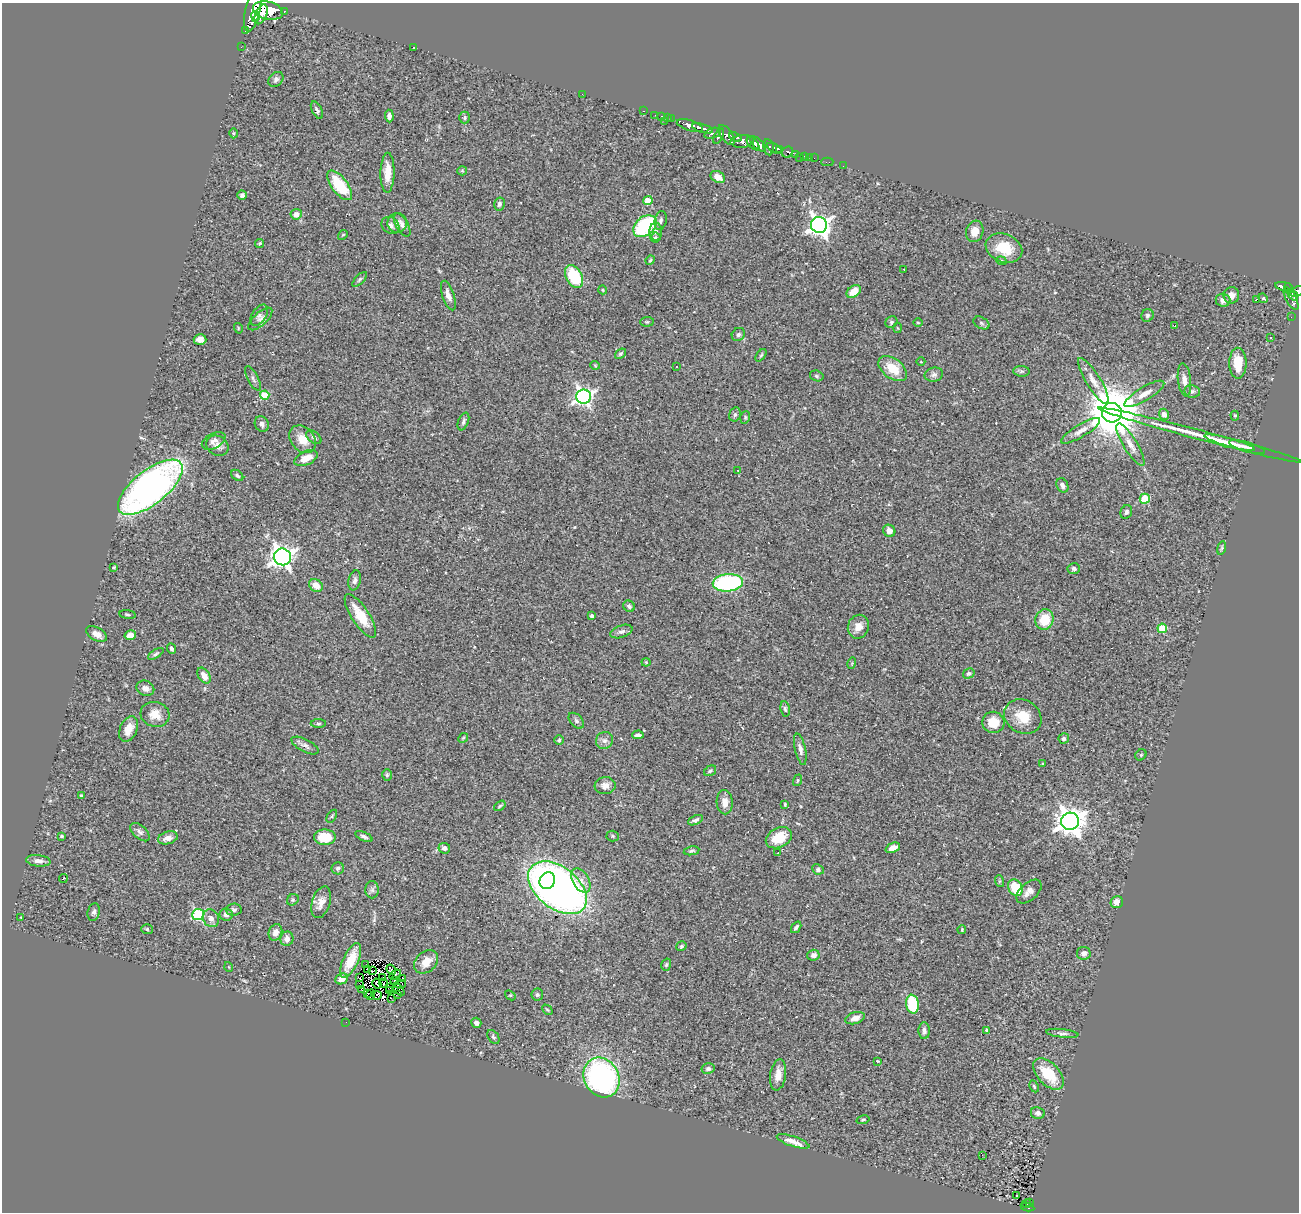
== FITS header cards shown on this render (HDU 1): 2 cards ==
NAXIS1  =                 1297
NAXIS2  =                 1210

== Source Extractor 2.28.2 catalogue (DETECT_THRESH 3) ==
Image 1297 x 1210 px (HDU 1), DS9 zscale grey, 1 PNG px = 1 image px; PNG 1301 x 1214 px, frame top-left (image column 1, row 1210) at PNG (2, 3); each listed source drawn as its Kron ellipse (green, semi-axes under 4 px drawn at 4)
Background 0.774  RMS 0.061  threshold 0.183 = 3 sigma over >= 5 px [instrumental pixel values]
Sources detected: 277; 3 with non-positive FLUX_AUTO (blend fragments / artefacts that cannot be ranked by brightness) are neither listed nor drawn; the other 274 listed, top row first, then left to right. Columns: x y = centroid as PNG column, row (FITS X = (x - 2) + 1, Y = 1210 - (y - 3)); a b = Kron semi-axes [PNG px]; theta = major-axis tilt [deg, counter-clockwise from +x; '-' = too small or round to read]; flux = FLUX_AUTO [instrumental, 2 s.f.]
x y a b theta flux
253 10 21 7 77 2100
268 10 15 9 -13 2000
284 11 3 3 - 58
261 14 10 5 67 900
255 17 5 3 - 340
245 31 2 2 - 8.7
241 47 3 2 - 4.3
414 47 3 3 - 93
276 79 8 6 45 11
582 94 2 2 - 110
317 110 9 5 -62 13
643 111 3 2 - 18
655 115 2 2 - 5.7
389 116 6 4 -85 13
662 116 3 2 - 9.1
464 118 6 5 - 8.2
667 118 3 2 - 9.7
671 119 3 2 - 4.6
664 121 2 2 - 42
690 125 13 5 -17 720
703 128 11 4 -16 580
233 133 5 3 - 4.2
712 133 8 5 19 230
726 135 11 6 -54 340
718 136 8 3 62 330
736 137 7 3 -18 200
742 141 12 6 5 470
753 144 8 4 -48 520
758 144 10 4 -42 630
769 147 8 5 -80 240
774 148 8 4 -30 280
780 149 4 3 - 200
788 152 6 5 - 130
796 154 4 3 - 65
805 156 3 3 - 19
800 157 2 2 - 5.7
809 157 3 2 - 9.9
814 158 2 2 - 4.8
827 162 6 2 0 13
843 166 2 2 - 5
462 171 5 4 - 5.3
387 173 20 7 89 55
718 177 7 5 -31 41
340 185 18 8 -52 150
242 195 5 4 - 14
648 200 4 4 - 82
499 204 6 5 - 9.6
296 214 6 5 - 30
661 220 10 6 79 11
397 223 10 9 - 25
390 225 9 7 -36 16
402 225 13 6 -60 20
819 225 8 8 - 2400
645 226 13 9 40 340
975 231 11 8 72 44
656 232 9 6 -89 16
343 235 5 4 - 4.8
655 237 5 5 - 7
260 243 4 3 - 4.6
1004 248 19 14 -23 120
650 260 5 4 - 4.8
1001 261 5 4 - 6
904 269 3 2 - 14
574 276 12 8 -62 170
360 279 9 4 45 7.1
1284 286 9 3 -9 190
1288 288 5 4 - 130
603 290 4 3 - 3.3
854 291 8 5 37 59
1297 291 8 5 17 310
448 295 15 6 -71 27
1231 295 8 8 - 28
1293 295 6 4 -49 210
1263 298 5 3 - 6.7
1291 298 12 5 -62 290
1256 299 3 3 - 17
1223 300 7 6 - 22
259 315 12 7 56 14
1147 315 6 6 - 8.2
1291 317 2 2 - 6.3
260 319 15 6 42 17
647 322 7 5 6 6.6
891 322 6 5 - 8.8
918 323 5 3 - 3.6
981 323 8 5 -28 8.6
1175 326 2 2 - 2.9
238 328 5 3 - 3.4
897 328 5 3 - 3.7
738 334 7 6 - 11
1270 338 3 3 - 4.2
200 339 6 5 - 26
620 354 6 4 39 7
761 355 7 3 53 6.1
921 362 4 3 - 2.8
1238 363 15 8 90 93
595 365 5 3 - 3.6
676 366 3 3 - 6.6
893 369 16 10 -38 87
1021 371 8 5 -5 9
934 375 9 7 12 14
817 376 7 5 -17 6.9
253 378 13 5 -63 12
1184 380 16 6 -84 27
1093 381 26 7 -58 43
1192 391 8 6 -9 12
1144 394 23 7 31 38
265 395 4 4 - 130
584 397 7 7 - 1500
1112 413 10 9 - 26000
735 414 7 5 75 8.9
1164 414 5 5 - 21
1235 416 5 4 - 5.2
745 417 6 4 72 5.8
463 422 9 5 68 11
262 424 8 6 -60 16
1081 431 22 6 31 33
1201 435 106 5 -15 160
314 437 9 5 -40 12
302 439 15 11 -48 60
214 441 13 7 28 20
1230 443 26 4 -16 32
1130 445 24 7 -58 40
217 446 12 9 -31 26
1247 447 19 5 -16 23
306 458 12 7 25 48
738 470 2 2 - 2.9
237 475 7 4 -41 8.2
1062 485 7 5 -63 18
150 487 39 17 38 1900
1145 499 5 5 - 170
1126 512 7 5 64 10
889 531 6 5 - 24
1222 548 7 4 76 5.8
282 557 8 8 - 2800
114 567 4 3 - 3.8
1074 568 6 5 - 9
355 580 10 6 77 14
728 583 15 8 5 490
316 585 7 6 - 40
629 606 6 5 - 9.8
128 615 8 3 -7 5.7
360 616 25 9 -57 100
592 616 3 3 - 11
1044 619 10 9 - 110
858 627 12 10 68 38
1162 628 4 4 - 150
621 631 11 6 19 16
97 634 11 6 -29 27
130 635 6 5 - 33
171 649 5 4 - 8.7
156 654 9 3 32 7.2
646 662 4 4 - 4.3
852 663 5 3 - 3.8
969 673 6 4 31 8.2
204 676 9 5 -57 34
145 688 9 7 -23 19
785 709 7 4 -79 8.8
155 714 14 12 -16 51
1023 717 19 16 -31 92
576 721 9 5 -46 11
993 722 11 10 - 72
318 724 8 3 0 6.1
128 729 13 8 68 48
638 735 6 3 2 11
463 738 5 4 - 5.1
1064 739 5 5 - 11
559 740 4 4 - 5.4
604 741 9 8 - 19
305 745 15 6 -27 18
800 749 16 5 -78 21
1141 755 6 5 - 5.5
1043 763 3 2 - 4.1
710 771 6 4 31 6.6
387 775 6 4 87 6.3
798 780 6 4 73 4.8
605 786 10 8 5 25
81 795 4 3 - 4.6
725 802 12 8 -88 33
785 804 4 3 - 4.8
500 806 6 4 37 6.5
332 816 7 4 55 5.1
695 820 8 4 24 11
1070 821 9 8 - 4900
140 832 12 6 -41 15
62 836 3 3 - 5
364 836 9 4 -24 11
613 836 6 5 - 6.3
325 837 11 7 0 110
168 838 10 6 17 30
779 838 14 9 27 98
444 848 6 5 - 18
893 848 7 4 23 28
692 851 8 4 10 7.3
778 852 2 2 - 3.8
38 861 12 6 -6 21
338 868 6 6 - 9.9
818 869 6 5 - 11
63 879 4 2 - 28
581 880 13 8 -60 33
547 881 9 7 54 160
999 881 6 4 -73 5.6
557 888 33 21 -38 2600
1015 888 9 7 -60 130
372 890 8 7 - 14
1029 892 15 9 41 30
293 900 6 5 - 6.5
321 902 16 9 72 39
1117 902 6 6 - 35
234 910 8 6 4 12
94 912 9 6 75 11
226 914 7 6 - 17
198 915 6 5 - 500
21 917 3 2 - 2.6
211 918 9 8 - 24
796 927 6 4 55 9.1
147 929 6 5 - 6
962 929 4 3 - 3.3
275 932 8 6 71 23
287 939 7 6 - 25
681 946 5 4 - 7
1084 953 7 6 - 17
813 955 6 5 - 17
351 960 19 7 65 100
426 962 13 10 45 56
366 965 3 2 - 8.2
666 965 6 4 73 6.5
229 967 5 3 - 3
391 969 5 3 - 3.8
368 970 3 2 - 4.5
372 971 3 2 - 3.5
395 975 6 2 38 9.1
359 978 3 2 - 2.9
382 978 3 2 - 3.6
403 978 2 2 - 3.1
342 979 6 5 - 42
395 980 4 2 - 1.8
384 983 5 3 - 2.3
377 984 5 3 - 0.68
400 984 6 3 6 6.9
360 985 2 2 - 2.7
389 987 2 2 - 1.6
361 989 3 2 - 12
390 990 3 2 - 3.8
399 990 7 2 -49 6.2
367 994 3 2 - 5.1
370 994 5 3 - 0.43
398 994 3 2 - 3.2
377 995 4 4 - 4.7
510 995 6 4 -41 4.9
537 995 6 6 - 8.1
391 998 2 2 - 2
912 1004 9 6 -80 190
547 1010 6 3 -44 4.5
855 1018 10 5 17 25
346 1022 2 2 - 16
476 1023 5 4 - 14
986 1030 4 3 - 11
924 1031 8 5 -87 14
1062 1033 16 4 -7 13
493 1037 8 5 -54 8.9
878 1061 4 2 - 2.8
708 1069 6 5 - 8.9
1048 1074 19 11 -46 130
778 1075 15 8 82 40
602 1078 20 17 -62 890
1034 1086 6 4 -63 5.8
1038 1113 7 6 - 15
863 1120 7 4 14 6
793 1141 17 5 -18 30
982 1155 2 2 - 3.3
1016 1196 3 2 - 4.9
1029 1202 3 2 - 14
1026 1204 5 2 - 20
1028 1207 7 3 -11 69
At the frame edge (FLAGS 8, measured only in part): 1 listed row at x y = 1297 291
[3 non-positive-flux detections neither listed nor drawn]